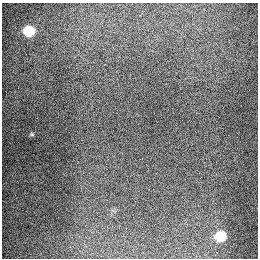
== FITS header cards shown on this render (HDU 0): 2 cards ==
NAXIS1  =                  256
NAXIS2  =                  256

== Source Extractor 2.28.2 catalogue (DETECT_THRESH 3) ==
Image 256 x 256 px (HDU 0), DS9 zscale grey, 1 PNG px = 1 image px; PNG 260 x 260 px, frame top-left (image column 1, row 256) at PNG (2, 3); no overlay
Background 1290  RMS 26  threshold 79.2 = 3 sigma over >= 5 px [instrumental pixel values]
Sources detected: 4; all 4 listed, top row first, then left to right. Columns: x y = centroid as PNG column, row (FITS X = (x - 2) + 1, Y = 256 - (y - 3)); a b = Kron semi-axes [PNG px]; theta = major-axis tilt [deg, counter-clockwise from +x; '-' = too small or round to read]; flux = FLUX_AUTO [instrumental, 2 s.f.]
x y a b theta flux
29 31 7 7 - 91000
32 134 5 4 - 2100
220 236 7 7 - 71000
216 252 3 2 - 5000